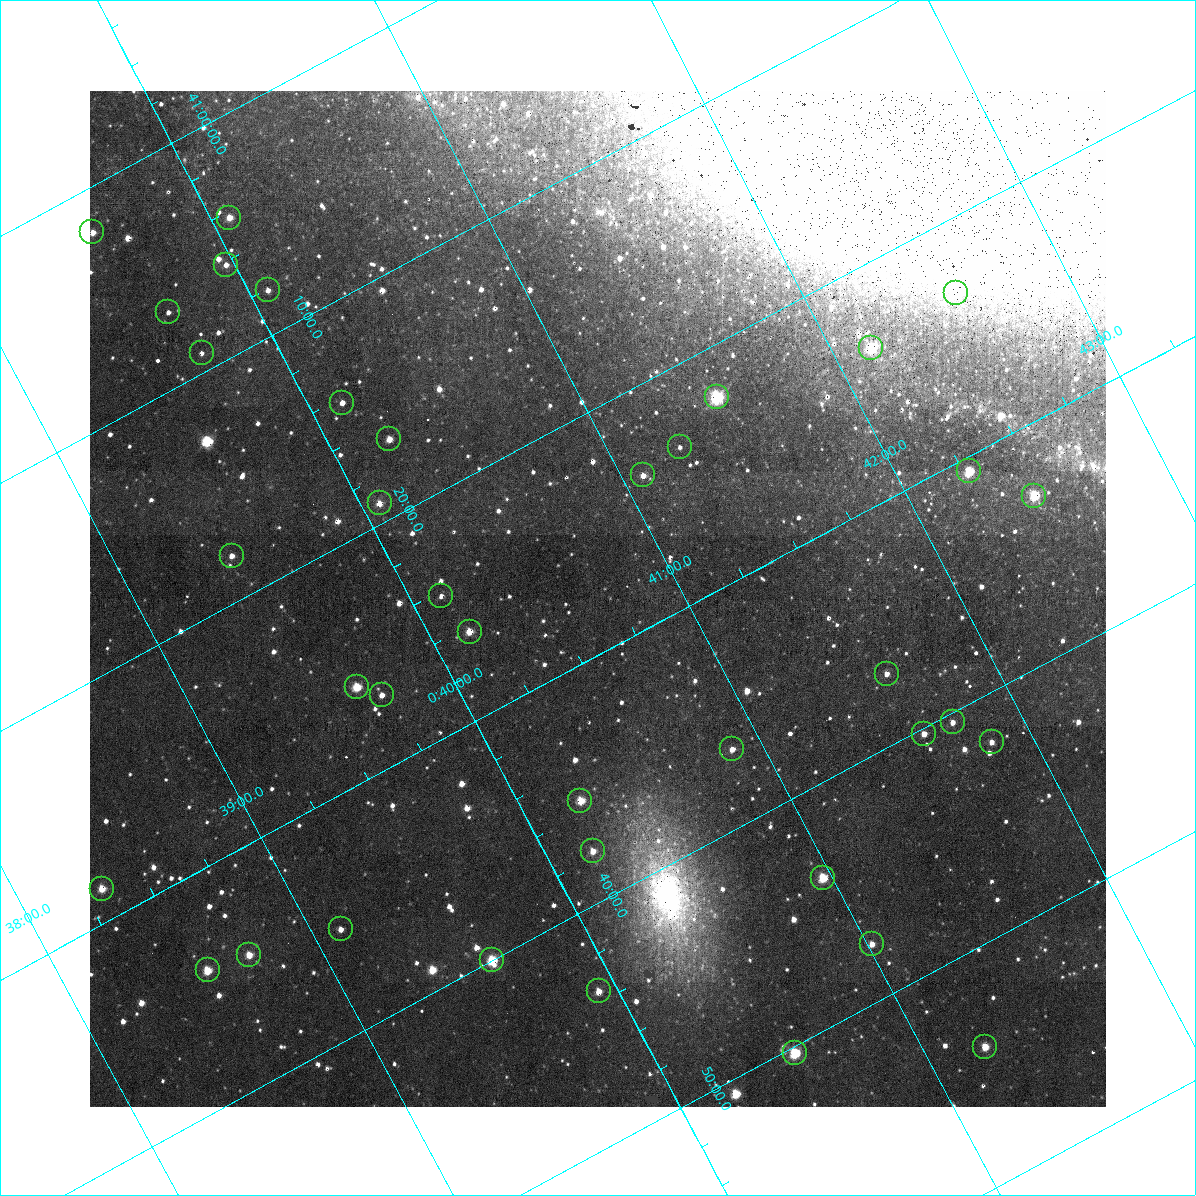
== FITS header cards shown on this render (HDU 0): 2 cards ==
NAXIS1  =                 1016 / length of data axis 1
NAXIS2  =                 1016 / length of data axis 2

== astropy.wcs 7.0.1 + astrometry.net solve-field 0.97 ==
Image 1016 x 1016 px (HDU 0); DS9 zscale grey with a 90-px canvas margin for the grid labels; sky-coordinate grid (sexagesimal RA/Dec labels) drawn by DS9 from the SOLVED WCS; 38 Tycho-2 reference stars matched to detected sources circled (green)
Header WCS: RA---SIN-SIP/DEC--SIN-SIP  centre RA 00:40:41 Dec +41:28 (10.17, +41.46 deg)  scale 2.77 x 2.74 arcsec/px (non-square pixels)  FOV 47.0' x 46.4'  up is +152 deg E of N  parity normal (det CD < 0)
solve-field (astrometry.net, Tycho-2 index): VERIFIED the header's WCS against the Tycho-2 star catalogue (verified at 3 index scales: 9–38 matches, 0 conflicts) and refined it, rather than solving blind
Solved WCS: RA---TAN-SIP/DEC--TAN-SIP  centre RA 00:40:41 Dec +41:28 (10.17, +41.46 deg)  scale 2.77 x 2.74 arcsec/px (non-square pixels)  FOV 47.0' x 46.4'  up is +152 deg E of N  parity normal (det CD < 0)
The solver's refit moves the header's centre by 0.038 arcsec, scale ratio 0.9998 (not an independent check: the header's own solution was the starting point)
Tycho-2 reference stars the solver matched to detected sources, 38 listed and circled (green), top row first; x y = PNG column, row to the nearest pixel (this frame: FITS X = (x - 90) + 1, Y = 1016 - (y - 91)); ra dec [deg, ICRS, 3 dp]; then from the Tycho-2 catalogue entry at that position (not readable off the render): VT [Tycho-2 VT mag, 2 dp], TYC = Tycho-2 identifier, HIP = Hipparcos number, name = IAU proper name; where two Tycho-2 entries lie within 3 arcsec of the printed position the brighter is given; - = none
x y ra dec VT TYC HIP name
229 218 10.017 +41.072 11.47 2801-1453-1 - -
92 232 9.887 +41.032 11.06 2788-914-1 - -
226 265 9.992 +41.102 11.63 2788-270-1 - -
268 290 10.018 +41.135 11.70 2801-1669-1 - -
956 293 10.639 +41.386 11.36 2805-2208-1 - -
168 312 9.918 +41.113 12.38 2788-126-1 - -
871 348 10.538 +41.392 10.59 2805-2135-1 - -
202 353 9.928 +41.153 12.16 2788-634-1 - -
717 397 10.374 +41.370 10.16 2805-213-1 - -
342 403 10.032 +41.238 11.85 2801-1751-1 - -
389 439 10.058 +41.279 11.63 2805-267-1 - -
680 447 10.317 +41.390 12.74 2805-201-1 - -
969 471 10.568 +41.510 11.29 2805-2124-1 - -
643 475 10.270 +41.396 11.86 2805-219-1 - -
1034 496 10.616 +41.550 10.67 2805-2192-1 - -
380 503 10.018 +41.319 11.35 2805-195-1 - -
232 556 9.859 +41.300 11.65 2792-1166-1 - -
441 596 10.030 +41.404 12.47 2805-177-1 - -
470 632 10.038 +41.438 10.94 2805-517-1 - -
887 674 10.397 +41.617 11.40 2805-1201-1 - -
357 687 9.910 +41.434 11.15 2792-1020-1 - -
382 695 9.928 +41.449 11.77 2792-800-1 - -
953 722 10.434 +41.673 11.25 2805-1332-1 - -
924 734 10.403 +41.671 11.00 2805-218-1 - -
992 742 10.460 +41.701 12.35 2805-662-1 - -
732 749 10.221 +41.612 12.12 2805-1196-1 - -
580 801 10.058 +41.591 11.18 2805-663-1 - -
593 851 10.045 +41.630 11.36 2805-905-1 - -
823 878 10.242 +41.731 9.37 2805-1064-1 3223 -
102 889 9.581 +41.476 10.64 2792-1875-1 - -
341 929 9.778 +41.591 11.59 2792-1451-1 - -
872 944 10.254 +41.793 11.02 2805-1266-1 - -
249 955 9.682 +41.574 10.69 2792-838-1 - -
492 960 9.900 +41.667 10.84 2792-468-1 - -
208 970 9.637 +41.570 11.02 2792-482-1 - -
599 991 9.982 +41.726 12.05 2792-1030-1 - -
985 1047 10.308 +41.902 11.35 2805-644-1 - -
795 1053 10.131 +41.838 10.16 2805-1399-1 - -